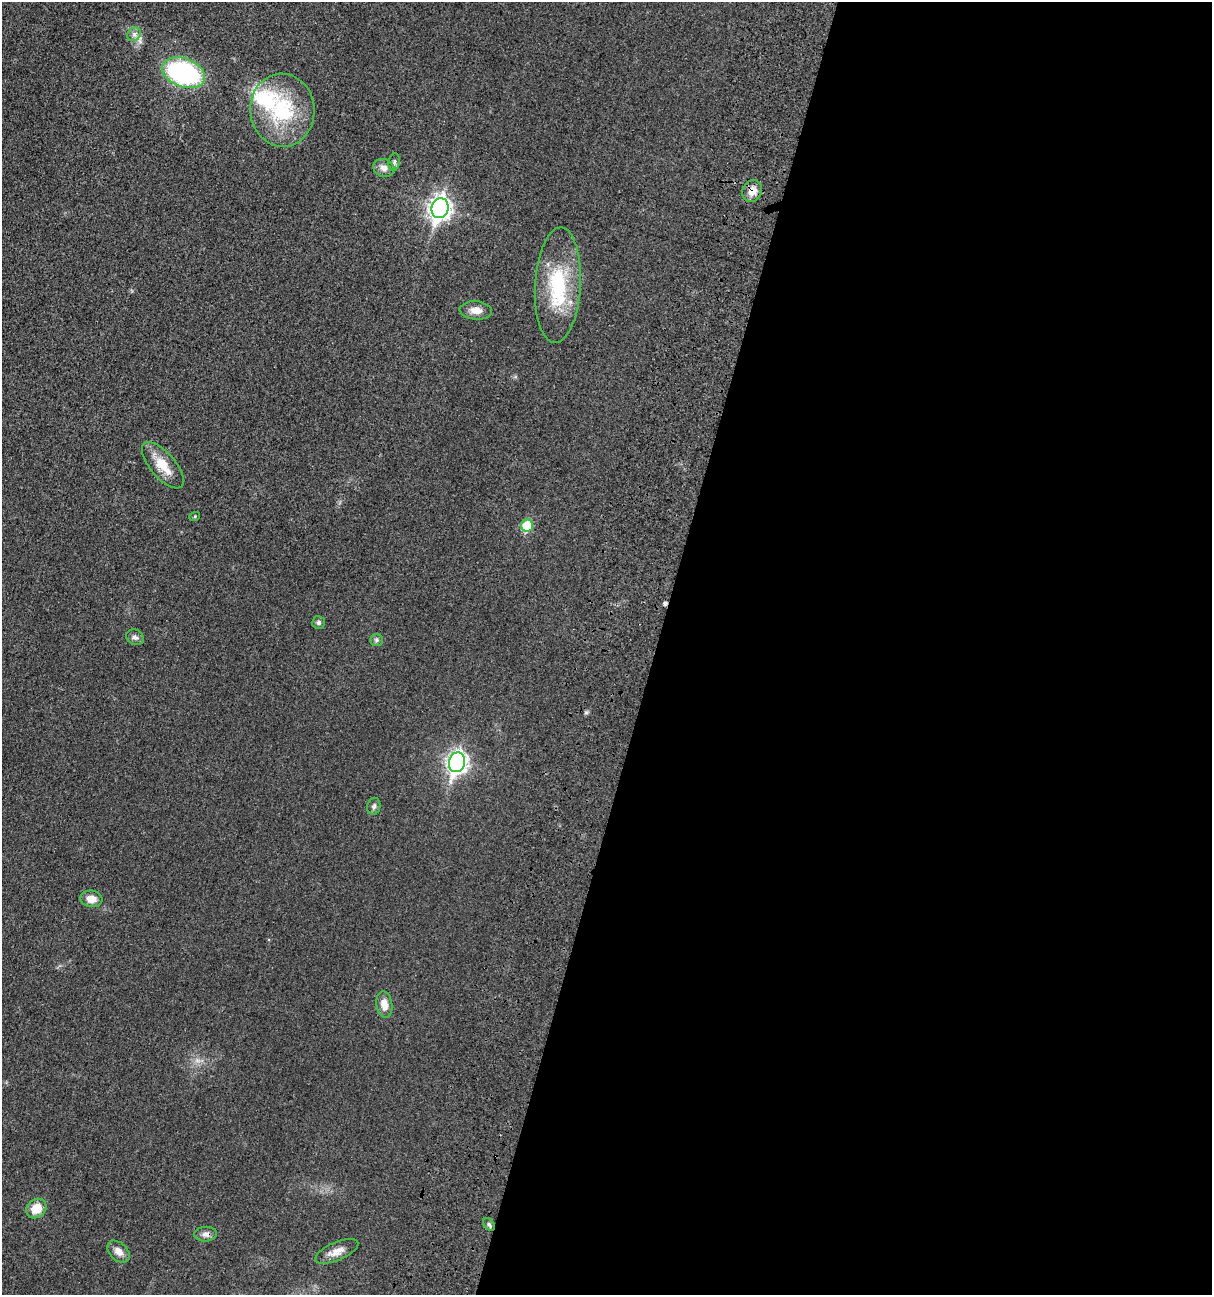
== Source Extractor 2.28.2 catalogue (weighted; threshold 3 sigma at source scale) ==
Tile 12 of 4 x 4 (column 4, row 3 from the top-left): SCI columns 4057-5266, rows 1468-2760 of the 5538 x 5518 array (HDU 1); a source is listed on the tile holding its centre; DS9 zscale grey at full resolution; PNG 1214 x 1297 px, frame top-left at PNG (2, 2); each listed source drawn as its Kron ellipse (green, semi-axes under 4 px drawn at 4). Shown black and unused: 46% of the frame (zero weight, under 3 of 4 exposures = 11% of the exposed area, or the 3 px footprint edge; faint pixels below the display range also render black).
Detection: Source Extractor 2.28.2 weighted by HDU 2 'WHT'; one run over the whole footprint, this tile lists its part. Background 0.0292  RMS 0.0053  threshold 0.024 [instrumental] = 3 sigma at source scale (4.5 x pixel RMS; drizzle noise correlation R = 1.50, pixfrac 1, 0.05/0.05 arcsec/px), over >= 5 px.
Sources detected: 26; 1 cosmic-ray / hot-pixel residue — neither listed nor drawn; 1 inside a brighter listed object's ellipse — not listed separately; the other 24 listed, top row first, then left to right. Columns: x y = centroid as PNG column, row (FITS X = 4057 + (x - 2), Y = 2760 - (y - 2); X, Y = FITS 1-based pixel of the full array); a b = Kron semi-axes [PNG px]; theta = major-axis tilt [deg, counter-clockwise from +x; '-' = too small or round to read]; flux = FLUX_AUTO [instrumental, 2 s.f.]
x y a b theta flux
134 34 7 6 - 1.8
184 73 22 14 -20 80
282 110 36 32 -85 38
394 162 9 5 80 1.3
384 168 11 9 -17 3
752 191 11 9 59 4.7
440 208 10 8 74 300
558 285 58 23 87 38
476 310 16 9 -5 4.5
163 465 28 12 -49 10
195 516 5 3 - 0.51
527 526 6 5 - 19
319 623 6 6 - 1.2
135 637 9 7 -27 1.8
377 640 6 6 - 1.1
457 762 10 8 72 220
374 806 8 6 78 1.5
91 899 11 8 -8 4.6
384 1005 13 8 -82 5
36 1208 11 9 40 8.8
489 1224 7 4 -53 1
206 1234 11 7 5 2.4
337 1251 23 9 23 4.8
118 1252 13 8 -43 3.8
Overlapping masked pixels (flux is a lower limit): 1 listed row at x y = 752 191